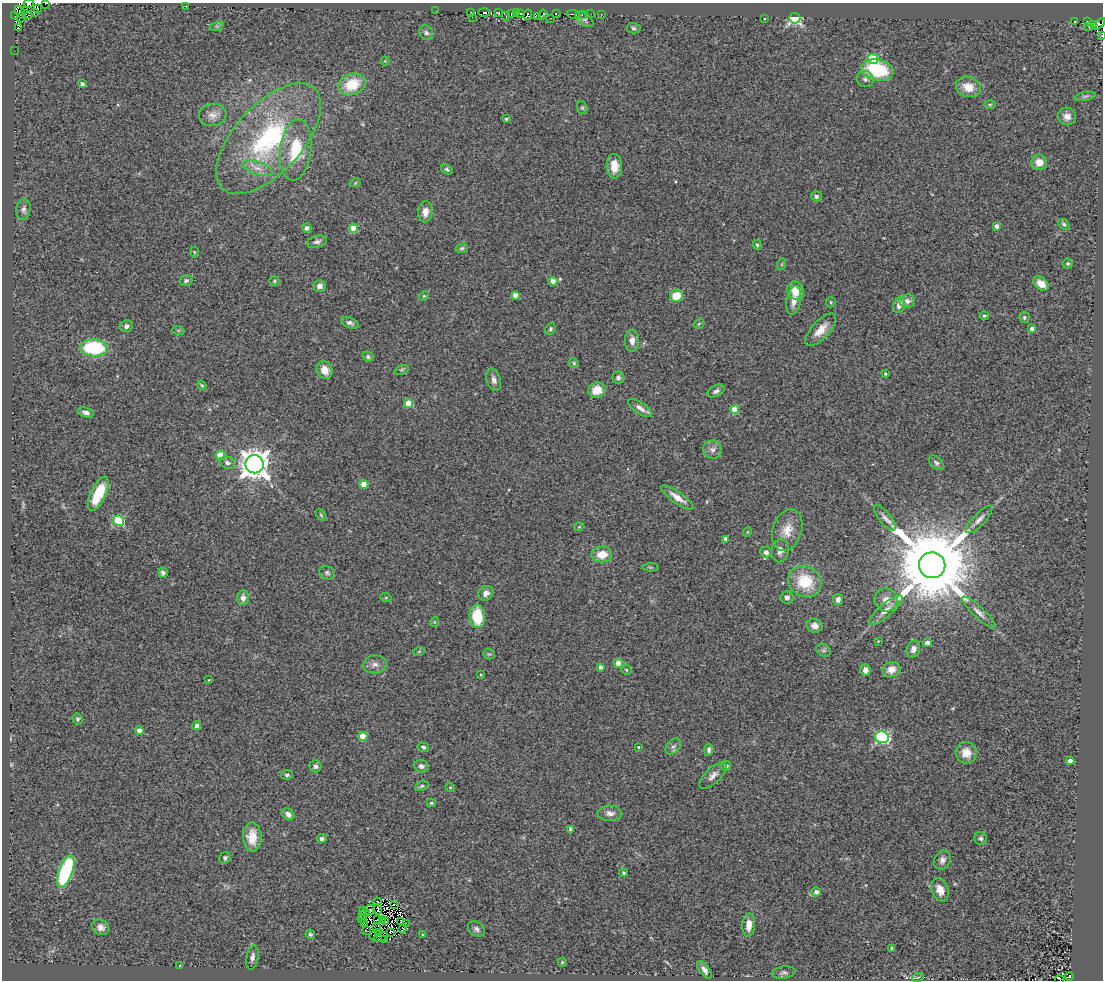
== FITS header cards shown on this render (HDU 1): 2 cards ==
NAXIS1  =                 1101
NAXIS2  =                  978

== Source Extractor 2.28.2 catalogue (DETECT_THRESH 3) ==
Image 1101 x 978 px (HDU 1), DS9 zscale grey, 1 PNG px = 1 image px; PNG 1105 x 982 px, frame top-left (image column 1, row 978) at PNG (2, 3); each listed source drawn as its Kron ellipse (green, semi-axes under 4 px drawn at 4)
Background 0.413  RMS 0.11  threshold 0.321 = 3 sigma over >= 5 px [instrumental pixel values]
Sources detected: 237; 8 with non-positive FLUX_AUTO (blend fragments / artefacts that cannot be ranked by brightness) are neither listed nor drawn; the other 229 listed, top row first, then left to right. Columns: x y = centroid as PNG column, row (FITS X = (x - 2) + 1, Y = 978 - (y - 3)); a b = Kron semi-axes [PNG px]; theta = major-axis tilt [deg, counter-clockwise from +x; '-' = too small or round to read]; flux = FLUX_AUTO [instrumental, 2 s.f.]
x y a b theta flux
29 3 5 2 - 12
46 4 3 2 - 8.3
185 6 3 2 - 25
37 9 3 3 - 73
25 10 2 2 - 13
436 11 2 2 - 12
20 12 7 2 -55 46
471 12 2 2 - 40
484 12 6 3 0 160
34 13 4 3 - 29
499 13 3 2 - 75
516 13 2 2 - 8.6
27 14 5 3 - 130
512 14 3 2 - 33
520 14 3 2 - 64
543 14 5 2 - 100
556 14 3 2 - 18
573 14 7 3 -9 57
590 14 3 2 - 11
601 14 3 2 - 18
528 15 5 3 - 120
582 15 3 2 - 150
15 16 2 2 - 33
506 16 4 2 - 22
472 17 3 2 - 10
538 17 3 2 - 74
21 18 4 2 - 79
551 18 2 2 - 14
764 18 3 3 - 25
795 18 5 5 - 1400
584 19 10 6 -37 23
1074 21 3 2 - 7.7
1087 21 3 3 - 88
1099 24 7 3 40 73
1093 25 3 2 - 19
217 26 7 4 18 12
1088 26 3 2 - 8.3
18 28 2 2 - 190
633 28 7 5 -4 14
426 33 8 6 -52 19
1101 36 3 2 - 9.7
15 51 2 2 - 2.8
873 59 5 5 - 450
385 61 4 4 - 6.1
877 70 16 10 -10 440
865 79 9 8 - 26
82 84 4 3 - 18
352 84 14 10 22 230
968 87 13 10 -18 100
1085 96 10 4 11 18
990 104 6 4 1 9.7
582 108 6 5 - 12
213 115 14 11 9 58
1067 116 9 9 - 47
506 119 3 3 - 12
269 139 68 34 48 1100
296 150 31 15 83 290
1039 162 8 7 - 75
614 166 12 7 -89 96
258 168 16 6 -19 58
447 169 6 4 -32 12
355 183 6 3 18 6.5
816 196 5 5 - 26
23 209 10 7 82 29
425 212 10 7 86 64
1064 224 6 4 -44 13
997 226 4 4 - 30
307 228 5 5 - 29
353 228 4 4 - 120
317 242 10 5 16 23
757 245 5 4 - 15
462 248 6 4 16 11
194 252 5 3 - 6.5
782 264 6 4 71 7.4
1068 264 5 5 - 12
186 281 6 5 - 17
274 281 5 4 - 8.9
553 281 4 4 - 70
1041 284 8 6 -38 77
320 286 6 6 - 29
796 291 9 8 - 110
515 295 4 4 - 43
424 296 5 4 - 7.8
676 296 6 6 - 140
794 301 14 7 80 56
907 301 8 7 - 36
831 302 5 5 - 10
899 305 8 6 73 55
984 316 4 4 - 11
1024 317 6 5 - 13
350 323 9 5 -22 25
699 324 5 4 - 7.7
126 326 6 6 - 23
1032 328 4 4 - 30
550 329 6 5 - 13
178 330 6 4 -18 9.4
821 330 20 9 47 95
632 341 11 7 90 48
94 348 13 8 -3 560
368 357 6 5 - 14
574 363 5 4 - 9.4
325 370 9 7 -68 83
402 370 7 4 21 13
885 374 3 3 - 10
618 377 6 6 - 21
494 380 11 7 -74 35
202 385 5 3 - 8.4
597 390 9 7 22 110
716 391 9 5 27 23
408 403 4 4 - 180
640 408 13 5 -34 40
735 410 4 4 - 180
86 413 8 5 -16 28
712 450 9 9 - 35
220 455 5 4 - 200
227 463 8 6 -15 28
936 463 9 5 -45 18
255 464 9 9 - 11000
364 484 4 4 - 120
98 494 18 7 64 270
677 497 19 6 -35 72
321 515 6 4 -46 11
885 518 16 6 -51 34
979 519 18 6 46 40
119 521 5 5 - 510
579 527 5 3 - 6
787 530 21 14 71 120
747 532 5 3 - 5.7
726 539 4 4 - 40
780 551 12 8 78 44
766 552 5 5 - 30
602 555 10 8 3 120
932 565 13 13 - 130000
650 567 8 4 0 11
163 573 5 4 - 19
327 573 8 6 -30 18
805 582 17 15 -33 280
486 593 8 7 - 34
243 598 7 6 - 42
386 598 5 3 - 7
787 598 6 6 - 26
838 599 5 5 - 31
886 600 12 11 - 57
886 610 21 6 41 53
979 612 22 5 -43 46
477 616 12 7 -85 240
434 622 5 3 - 5.8
815 626 8 7 - 41
878 641 2 2 - 4.5
927 643 4 4 - 51
913 649 9 6 68 38
823 650 8 6 -35 16
419 652 6 4 20 9.2
489 654 6 5 - 10
618 663 4 4 - 100
375 665 12 9 8 44
600 667 4 3 - 25
626 670 6 4 -46 9.2
865 670 6 5 - 35
891 670 9 7 18 68
481 674 4 3 - 8.1
209 680 3 3 - 4.4
77 719 6 5 - 12
197 725 4 4 - 34
139 730 4 4 - 44
363 736 4 4 - 150
882 737 7 6 - 950
673 746 9 6 48 24
423 747 6 4 -17 13
638 747 2 2 - 6.3
709 750 6 4 85 20
966 753 10 10 - 84
1070 761 4 4 - 59
315 766 6 6 - 20
421 766 7 6 - 23
726 766 5 4 - 23
287 775 6 5 - 14
713 775 17 7 45 47
422 786 7 4 27 12
450 787 5 3 - 5.9
431 803 4 3 - 8.6
610 813 12 7 -2 39
288 814 7 5 -43 38
571 829 4 4 - 32
252 837 14 9 -88 140
981 838 6 6 - 16
322 839 5 4 - 18
225 858 6 5 - 16
942 860 10 8 64 34
66 871 17 7 70 720
624 873 4 4 - 9.3
940 890 12 8 -68 83
816 892 5 4 - 34
377 902 4 3 - 6.2
394 905 3 3 - 14
378 909 5 2 - 4.5
370 910 5 5 - 2.5
362 911 2 2 - 5.1
365 913 4 2 - 4.1
363 915 3 2 - 3.3
362 919 4 2 - 6.4
383 919 2 2 - 3.7
377 920 2 2 - 4.3
386 922 4 2 - 8.1
400 922 3 2 - 4.5
406 923 3 2 - 13
365 924 3 2 - 3.1
749 925 11 6 86 77
101 927 9 7 -30 46
376 928 2 2 - 4.9
403 929 4 3 - 20
476 929 9 7 -34 23
366 931 4 2 - 5
379 932 3 2 - 0.95
390 932 3 3 - 9
310 934 5 4 - 12
373 935 2 2 - 1.1
423 935 3 3 - 27
380 937 7 2 27 4.3
384 939 4 3 - 2.8
892 948 4 3 - 15
252 957 12 6 80 34
562 962 4 4 - 9.9
179 966 3 3 - 10
704 970 10 5 -53 28
784 973 12 6 8 20
1069 976 4 3 - 73
918 977 6 3 18 8.7
1060 979 5 2 - 21
At the frame edge (FLAGS 8, measured only in part): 5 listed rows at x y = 29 3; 46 4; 1099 24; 1101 36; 1060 979
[8 non-positive-flux detections neither listed nor drawn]